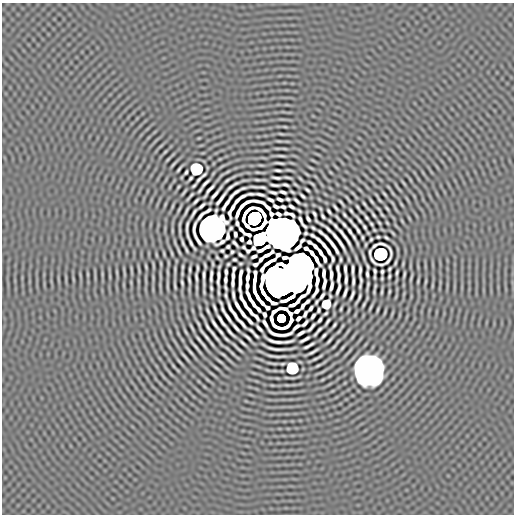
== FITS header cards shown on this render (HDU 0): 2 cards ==
NAXIS1  =                  512 / length of data axis 1
NAXIS2  =                  512 / length of data axis 2

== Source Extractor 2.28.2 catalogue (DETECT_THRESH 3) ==
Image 512 x 512 px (HDU 0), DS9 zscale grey, 1 PNG px = 1 image px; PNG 516 x 516 px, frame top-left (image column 1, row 512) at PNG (2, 3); no overlay
Background -2.20e-07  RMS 3.8e-05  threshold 1.13e-04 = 3 sigma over >= 5 px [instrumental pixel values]
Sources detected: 331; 7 with non-positive FLUX_AUTO (blend fragments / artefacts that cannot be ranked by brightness) are not listed; the other 324 listed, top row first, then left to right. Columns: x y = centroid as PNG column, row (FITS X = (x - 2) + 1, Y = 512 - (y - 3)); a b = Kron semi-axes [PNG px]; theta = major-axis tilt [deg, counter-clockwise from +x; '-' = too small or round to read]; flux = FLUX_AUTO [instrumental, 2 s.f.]
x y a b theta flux
285 127 5 3 - 2.2e-03
281 134 8 3 -12 2.5e-03
279 141 11 2 0 4.6e-03
284 149 6 2 -11 3.3e-03
165 152 6 3 38 2.6e-03
281 156 9 2 -4 5.2e-03
168 159 5 2 - 2.8e-03
279 163 10 2 -7 5.6e-03
173 164 15 2 48 5.0e-03
261 165 11 2 0 3.9e-03
179 169 7 2 51 4.7e-03
196 169 8 8 - 2.5e-01
278 170 6 2 -7 5.3e-03
186 172 5 3 - 3.9e-03
227 172 7 3 19 2.6e-03
257 172 6 3 -1 2.3e-03
204 175 6 2 37 4.3e-03
182 177 3 2 - 1.9e-03
288 177 7 2 -6 4.5e-03
190 178 4 2 - 4.0e-03
276 178 8 2 -5 5.9e-03
199 179 7 2 50 4.9e-03
227 180 6 2 38 4.4e-03
257 180 8 2 -6 4.4e-03
205 183 10 2 44 7.0e-03
403 183 10 3 -46 3.1e-03
312 184 5 2 - 2.9e-03
275 185 9 2 -7 5.3e-03
285 185 7 3 -15 4.6e-03
194 186 5 2 - 3.6e-03
232 186 14 2 34 7.6e-03
178 187 4 2 - 2.5e-03
262 187 8 2 -9 4.6e-03
242 188 7 2 17 5.6e-03
398 188 20 2 -51 7.4e-03
200 190 6 2 53 3.8e-03
209 190 15 3 52 9.5e-03
307 190 5 2 - 4.2e-03
184 192 7 2 54 3.5e-03
236 192 7 2 32 5.6e-03
273 192 7 2 -15 5.2e-03
283 192 6 3 -17 5.9e-03
292 192 5 2 - 3.1e-03
216 193 15 2 51 1.2e-02
353 193 8 3 -45 3.1e-03
250 194 9 2 6 5.7e-03
260 194 9 2 -13 6.4e-03
384 194 5 2 - 3.3e-03
190 196 10 2 49 4.1e-03
231 196 5 2 - 4.1e-03
242 196 6 3 26 6.4e-03
302 196 6 2 -45 5.0e-03
221 199 15 2 53 1.0e-02
280 199 6 3 -20 5.9e-03
288 199 4 3 - 3.5e-03
348 199 8 2 -54 3.2e-03
237 200 8 2 48 9.3e-03
270 200 6 3 -27 5.4e-03
379 200 7 2 -48 3.7e-03
196 201 6 2 44 5.2e-03
297 201 7 2 -41 5.4e-03
371 201 5 2 - 3.5e-03
341 203 8 2 -51 4.3e-03
226 204 14 3 58 7.7e-03
364 204 5 2 - 3.5e-03
401 204 7 3 -71 2.4e-03
202 206 7 2 42 5.8e-03
276 206 6 3 -25 4.6e-03
291 206 5 3 - 5.2e-03
283 207 5 3 - 4.2e-03
357 207 7 2 -57 4.3e-03
336 208 7 2 -48 4.7e-03
387 208 4 2 - 3.1e-03
179 209 7 2 59 3.6e-03
186 211 8 2 65 5.0e-03
207 211 7 2 36 5.4e-03
299 211 5 2 - 3.3e-03
329 211 6 2 -53 4.5e-03
351 211 5 2 - 4.0e-03
194 213 11 2 58 6.0e-03
286 213 5 3 - 3.7e-03
314 214 6 2 -59 4.5e-03
201 215 12 2 54 2.3e-03
292 215 5 3 - 5.0e-03
345 215 5 2 - 3.7e-03
374 215 6 2 -57 4.0e-03
382 215 4 2 - 2.7e-03
323 216 5 2 - 4.4e-03
366 217 5 2 - 3.9e-03
254 218 11 11 - 3.9e+00
338 218 9 2 -50 3.7e-03
300 219 6 3 -65 4.9e-03
308 219 6 3 -59 5.4e-03
359 219 9 2 -52 6.1e-03
330 221 5 2 - 3.4e-03
402 221 7 3 -59 2.4e-03
237 223 5 3 - 5.8e-03
379 223 4 2 - 2.9e-03
387 223 4 2 - 2.5e-03
344 224 7 2 -51 5.1e-03
371 224 4 2 - 3.2e-03
304 226 6 2 -45 4.2e-03
364 227 5 2 - 4.2e-03
212 228 14 13 - 6.2e+00
313 228 4 2 - 3.8e-03
194 229 13 3 87 2.4e-03
328 229 14 2 -40 9.4e-03
357 229 14 2 -53 1.1e-02
187 230 17 3 -89 2.5e-03
241 230 7 3 -48 7.3e-03
350 231 7 2 -61 5.2e-03
320 232 6 2 -42 5.6e-03
281 233 19 16 -21 2.5e+01
306 233 3 3 - 3.5e-03
235 234 5 3 - 5.3e-03
248 235 7 3 -19 5.5e-03
312 235 5 3 - 4.4e-03
345 237 21 2 -55 1.4e-02
354 237 8 2 -62 5.7e-03
378 237 4 3 - 2.9e-03
386 238 5 2 - 3.7e-03
242 239 4 3 - 5.5e-03
259 239 11 9 53 9.5e-01
371 239 4 3 - 3.0e-03
197 240 11 2 -59 8.6e-03
302 240 5 3 - 3.2e-03
318 240 7 3 -42 5.4e-03
338 240 22 3 -55 1.1e-02
249 242 4 3 - 5.4e-03
309 242 5 3 - 5.4e-03
183 243 9 2 -68 6.3e-03
191 243 13 2 -60 7.3e-03
235 244 8 2 -48 4.9e-03
332 244 25 3 -52 1.2e-02
366 244 4 2 - 2.4e-03
382 244 19 3 -28 5.2e-04
324 245 7 3 -56 6.5e-03
315 246 6 3 -47 7.4e-03
375 246 7 3 39 4.2e-03
228 247 3 3 - 3.6e-03
298 247 7 3 42 9.2e-03
306 248 4 3 - 7.5e-03
222 251 3 3 - 3.2e-03
328 251 8 3 -61 8.6e-03
179 252 10 3 -66 4.2e-03
232 252 3 3 - 3.2e-03
320 252 7 3 -57 9.4e-03
172 253 7 2 -78 3.0e-03
312 253 6 3 -53 9.9e-03
370 253 8 2 88 3.3e-03
268 254 12 3 29 6.5e-03
380 254 9 8 - 8.1e-01
241 255 6 2 -33 4.6e-03
226 256 3 3 - 2.9e-03
254 256 5 3 - 6.8e-03
363 257 9 2 -73 4.9e-03
234 259 3 3 - 3.3e-03
261 259 5 3 - 5.4e-03
316 259 11 3 -61 1.5e-02
325 259 6 3 -72 6.3e-03
332 259 7 3 -79 2.8e-03
341 259 5 2 - 3.5e-03
373 261 9 2 -48 2.6e-03
395 263 5 2 - 3.3e-03
161 264 5 2 - 2.8e-03
228 264 3 3 - 2.8e-03
240 264 4 2 - 2.6e-03
255 264 6 3 27 2.2e-03
381 264 6 2 2 4.0e-03
153 265 9 2 -81 3.1e-03
146 266 5 2 - 3.1e-03
300 266 17 13 -65 6.1e+00
368 266 5 2 - 3.4e-03
182 267 6 2 85 3.6e-03
330 267 5 2 - 2.8e-03
197 268 7 2 88 4.2e-03
338 268 6 3 -85 4.4e-03
190 269 6 2 88 4.3e-03
234 269 4 3 - 3.8e-03
345 269 9 2 -86 5.5e-03
389 269 4 2 - 3.2e-03
175 270 16 3 -89 5.1e-03
353 270 9 2 89 7.0e-03
360 270 9 2 85 6.2e-03
124 271 14 2 90 4.6e-03
375 271 6 3 -87 3.5e-03
117 272 8 3 -77 2.8e-03
167 272 7 2 -75 2.8e-03
226 272 6 3 -87 5.3e-03
382 272 4 3 - 3.7e-03
397 272 5 2 - 4.1e-03
240 273 8 3 77 7.0e-03
323 273 7 3 86 6.9e-03
88 274 4 3 - 2.3e-03
367 274 6 2 -85 4.9e-03
404 274 6 2 76 4.0e-03
204 275 11 2 87 8.5e-03
331 275 9 3 -89 9.3e-03
110 276 8 3 -85 2.8e-03
211 276 11 3 88 8.6e-03
233 276 7 3 86 6.8e-03
389 276 5 2 - 3.4e-03
196 277 9 2 -83 6.1e-03
247 277 14 3 85 1.5e-02
338 277 10 3 86 6.5e-03
374 277 4 2 - 2.8e-03
255 278 15 3 85 1.4e-02
411 278 8 2 74 3.5e-03
218 279 16 2 89 1.4e-02
361 279 7 2 -82 5.1e-03
189 280 7 2 -78 4.8e-03
225 280 6 3 89 5.9e-03
280 280 19 17 -61 1.8e+01
346 280 8 3 87 7.1e-03
240 281 13 2 88 1.3e-02
294 281 12 10 -19 5.5e+00
353 281 9 2 88 6.6e-03
418 281 8 3 86 3.3e-03
426 281 7 3 71 2.9e-03
182 283 5 2 - 4.0e-03
233 283 7 3 90 6.1e-03
324 284 10 3 79 7.4e-03
368 284 6 2 81 4.0e-03
175 285 7 2 -78 4.0e-03
247 286 6 3 85 7.6e-03
331 286 9 3 79 7.1e-03
432 286 5 3 - 2.5e-03
211 288 5 2 - 3.9e-03
225 288 6 2 -75 4.3e-03
338 289 11 3 72 5.5e-03
382 291 10 2 85 4.5e-03
345 292 10 2 71 7.4e-03
389 292 6 2 81 3.3e-03
233 295 9 2 -80 6.7e-03
352 295 9 2 69 6.1e-03
226 296 6 2 -76 3.9e-03
322 296 7 2 54 5.9e-03
358 299 11 2 63 5.7e-03
251 300 19 3 -60 5.3e-03
307 302 5 3 - 5.4e-03
316 302 5 2 - 3.5e-03
326 304 8 6 64 7.3e-02
364 304 6 2 66 3.8e-03
237 306 9 3 -60 1.0e-02
303 306 7 3 58 4.9e-03
267 307 4 3 - 4.4e-03
371 307 7 2 64 3.9e-03
215 308 8 2 -69 5.3e-03
283 308 9 3 -6 3.8e-03
311 308 6 3 54 6.2e-03
258 309 6 2 -53 9.2e-03
341 309 4 2 - 3.0e-03
223 310 7 2 -69 4.8e-03
318 310 4 3 - 3.7e-03
378 310 5 2 - 3.5e-03
208 311 6 2 -67 4.2e-03
274 311 7 3 38 8.9e-03
297 311 5 3 - 8.0e-03
233 312 22 3 -59 6.9e-03
385 312 9 3 75 2.9e-03
326 313 4 2 - 3.2e-03
243 314 8 3 -53 8.3e-03
264 314 5 3 - 4.4e-03
305 314 6 3 61 3.6e-03
313 316 5 3 - 5.8e-03
228 317 11 2 -56 9.7e-03
256 317 8 2 -51 5.4e-03
281 318 6 6 - 3.6e-01
298 318 5 3 - 6.7e-03
271 319 8 3 -80 5.7e-03
320 320 5 2 - 5.1e-03
221 321 14 2 -56 9.6e-03
250 321 8 2 -50 6.4e-03
291 321 7 3 65 2.2e-04
327 322 8 2 57 5.4e-03
242 323 11 2 -50 8.8e-03
265 323 10 3 -59 1.6e-03
305 323 7 3 45 4.6e-03
214 324 11 2 -56 8.5e-03
334 325 5 2 - 4.1e-03
192 327 18 3 -64 5.2e-03
236 327 10 2 -49 8.3e-03
296 327 8 3 40 3.3e-03
311 327 10 2 48 5.7e-03
259 328 7 2 -46 7.0e-03
251 331 6 2 -33 3.9e-03
318 331 11 2 49 6.4e-03
221 332 7 2 -52 5.3e-03
230 332 12 2 -48 7.3e-03
213 333 17 2 -53 1.3e-02
301 333 7 3 29 7.5e-03
205 335 15 2 -52 1.0e-02
256 335 7 2 -44 4.5e-03
324 335 6 2 47 5.3e-03
247 337 9 2 -42 6.8e-03
199 339 8 2 -55 5.7e-03
226 339 7 2 -45 4.5e-03
305 339 10 2 28 7.9e-03
329 340 8 2 49 5.1e-03
271 341 13 2 -30 3.4e-03
278 342 8 2 0 5.7e-03
287 342 13 2 10 6.4e-03
243 343 8 2 -41 5.8e-03
311 344 6 2 30 4.9e-03
196 347 15 2 -51 8.4e-03
307 347 6 2 20 4.7e-03
238 348 18 2 -44 7.9e-03
278 349 26 3 -2 6.7e-03
190 351 17 3 -50 7.0e-03
313 352 10 2 29 7.4e-03
232 353 11 3 -42 4.4e-03
223 354 9 3 -41 4.2e-03
274 356 14 2 -8 7.6e-03
185 357 22 3 -51 6.8e-03
315 359 7 2 26 4.7e-03
220 361 16 3 -39 6.6e-03
180 362 13 3 -49 5.2e-03
274 363 5 2 - 3.2e-03
282 364 4 2 - 3.0e-03
318 365 5 2 - 3.5e-03
173 366 8 3 -46 2.8e-03
292 368 8 8 - 1.8e-01
369 370 18 17 - 6.0e+00
277 378 5 3 - 2.2e-03
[7 non-positive-flux detections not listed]